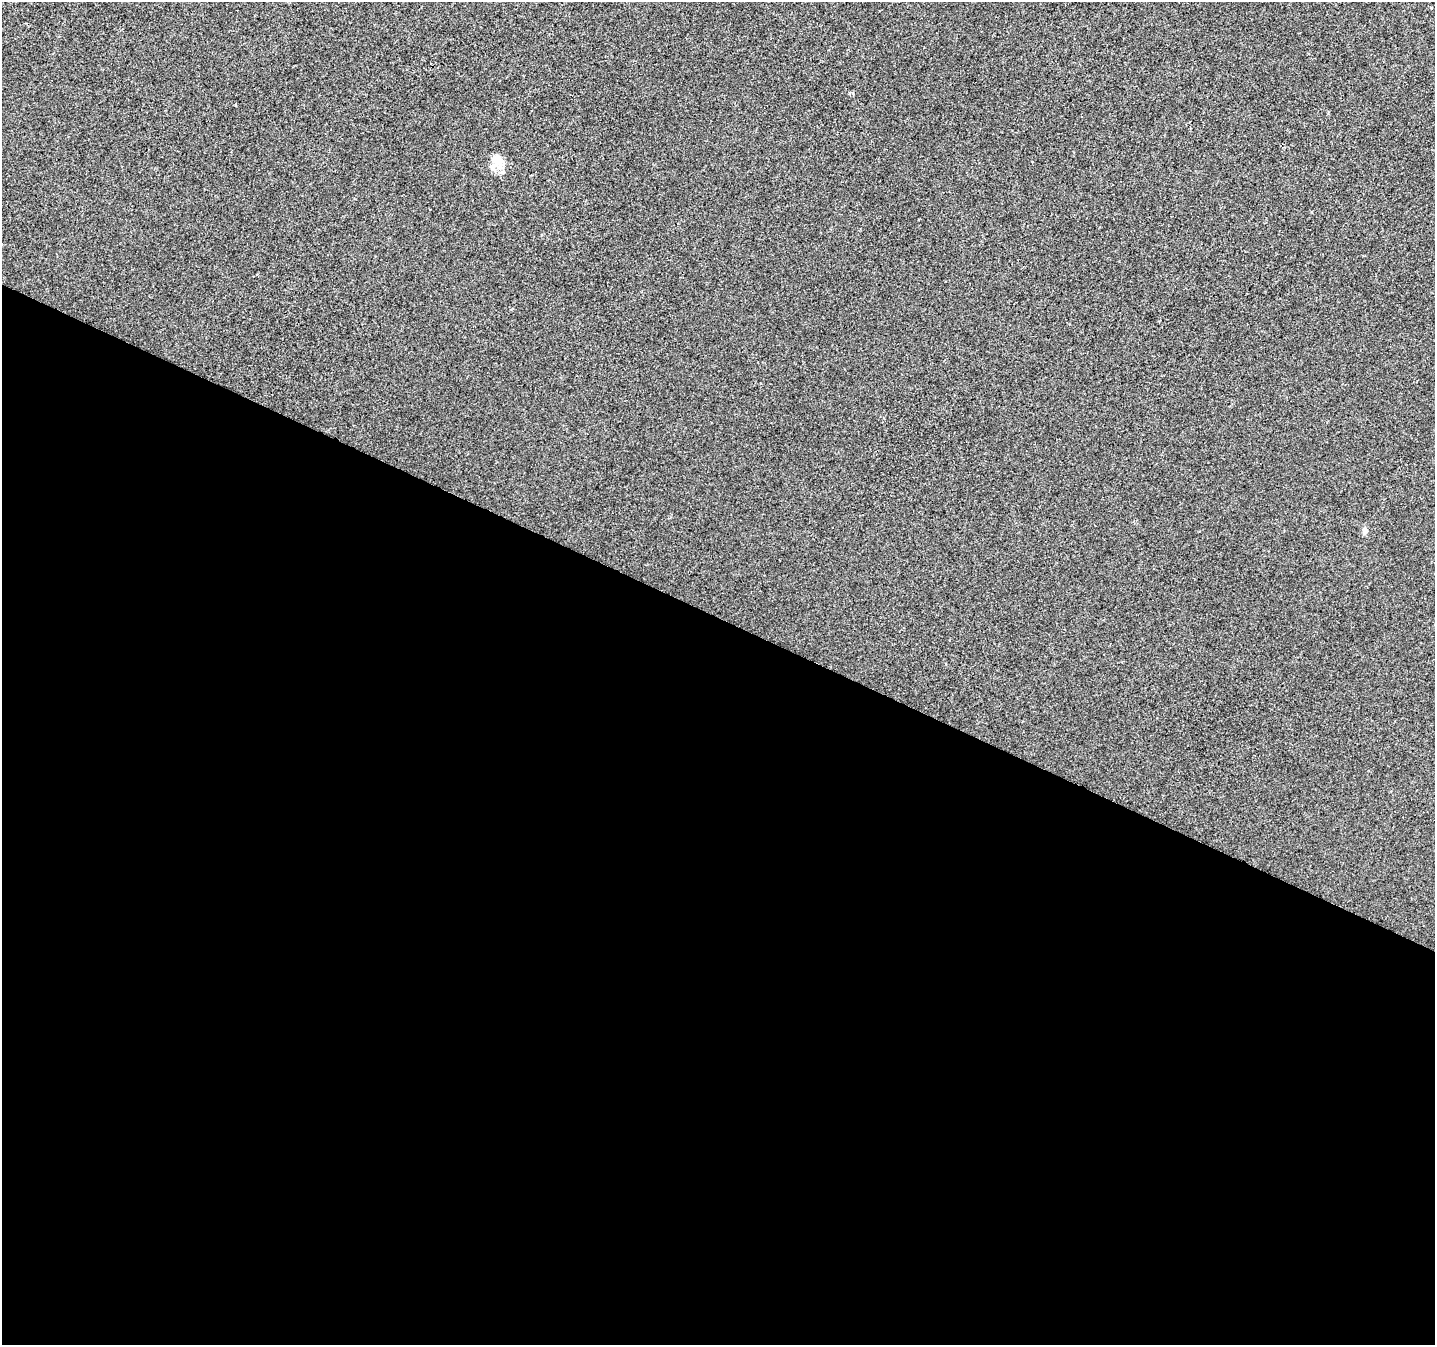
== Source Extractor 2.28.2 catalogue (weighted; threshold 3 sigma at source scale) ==
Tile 14 of 4 x 4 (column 2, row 4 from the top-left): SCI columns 1440-2872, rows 268-1610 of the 5737 x 5840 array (HDU 1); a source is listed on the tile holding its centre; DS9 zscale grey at full resolution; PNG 1437 x 1347 px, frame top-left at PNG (2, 2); no overlay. Shown black and unused: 54% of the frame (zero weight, under 2 of 3 exposures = <1% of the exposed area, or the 3 px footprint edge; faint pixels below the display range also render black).
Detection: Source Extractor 2.28.2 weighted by HDU 2 'WHT'; one run over the whole footprint, this tile lists its part. Background 2.04e-04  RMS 0.0056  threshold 0.0252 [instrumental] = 3 sigma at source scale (4.5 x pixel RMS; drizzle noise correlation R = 1.50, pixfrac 1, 0.0396/0.0396 arcsec/px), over >= 5 px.
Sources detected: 3; all 3 listed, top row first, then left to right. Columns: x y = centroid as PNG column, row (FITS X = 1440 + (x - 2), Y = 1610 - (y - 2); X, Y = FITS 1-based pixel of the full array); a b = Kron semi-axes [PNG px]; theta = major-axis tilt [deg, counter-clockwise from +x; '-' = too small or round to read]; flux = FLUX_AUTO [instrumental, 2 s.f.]
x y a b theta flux
1431 8 3 3 - 0.76
497 159 15 13 -47 7.1
1365 531 10 6 89 2.1